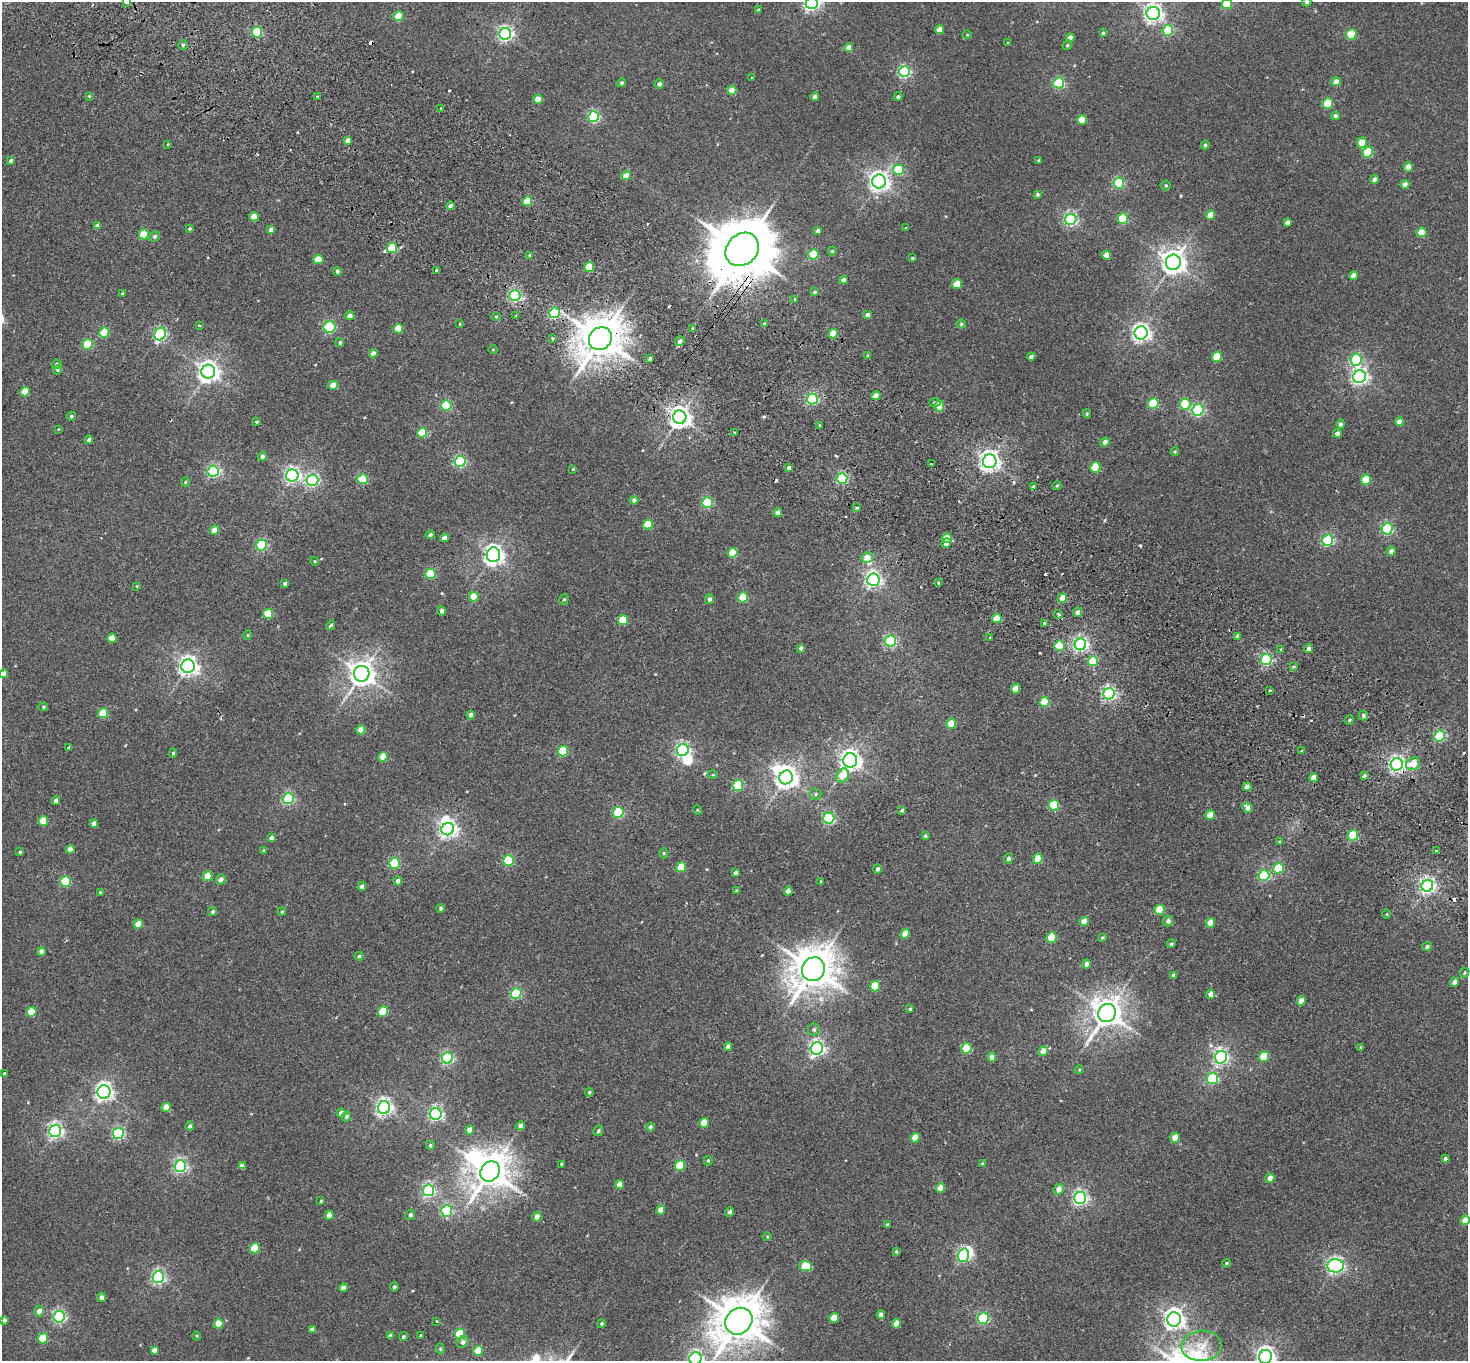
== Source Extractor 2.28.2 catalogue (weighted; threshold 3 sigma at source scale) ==
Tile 11 of 4 x 4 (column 3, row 3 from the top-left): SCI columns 2971-4436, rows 1562-2920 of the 5943 x 5978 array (HDU 1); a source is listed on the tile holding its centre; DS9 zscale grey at full resolution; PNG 1470 x 1363 px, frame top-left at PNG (2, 2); each listed source drawn as its Kron ellipse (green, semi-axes under 4 px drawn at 4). Shown black and unused: <1% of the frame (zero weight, under 2 of 3 exposures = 3% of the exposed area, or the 3 px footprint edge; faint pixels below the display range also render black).
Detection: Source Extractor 2.28.2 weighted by HDU 2 'WHT'; one run over the whole footprint, this tile lists its part. Background 0.0289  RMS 0.0064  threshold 0.0289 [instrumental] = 3 sigma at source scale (4.5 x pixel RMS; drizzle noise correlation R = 1.50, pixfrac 1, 0.05/0.05 arcsec/px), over >= 5 px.
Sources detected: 420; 5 inside a brighter object's white glare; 14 cosmic-ray / hot-pixel residue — neither listed nor drawn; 2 inside a brighter listed object's ellipse — not listed separately; the other 399 listed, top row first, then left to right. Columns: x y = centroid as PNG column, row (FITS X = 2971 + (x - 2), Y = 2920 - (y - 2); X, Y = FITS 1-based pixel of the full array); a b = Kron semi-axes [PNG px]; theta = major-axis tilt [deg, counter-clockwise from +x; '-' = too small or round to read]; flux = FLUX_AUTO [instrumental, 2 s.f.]
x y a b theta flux
126 2 4 3 - 3.5
1307 2 5 4 - 1.1
812 3 6 6 - 210
1227 4 5 5 - 23
759 10 3 3 - 1.3
1153 13 6 6 - 290
398 16 5 5 - 20
940 30 4 4 - 9.1
1168 30 5 5 - 31
257 32 5 5 - 45
1103 33 3 3 - 0.76
505 34 6 6 - 170
1351 34 5 5 - 31
967 35 4 3 - 0.5
1070 38 4 4 - 4.4
1008 43 4 3 - 0.74
183 45 4 4 - 1.2
1067 45 5 4 - 0.86
849 48 4 4 - 6.5
905 72 5 5 - 90
752 78 3 3 - 1.8
1336 82 4 4 - 5.2
621 83 5 4 - 0.93
1059 83 5 5 - 68
659 84 5 4 - 1.9
732 90 4 4 - 9.5
89 96 4 3 - 0.53
898 96 4 4 - 1.4
317 97 3 2 - 0.94
815 97 4 4 - 3.5
538 99 5 4 - 11
1328 104 5 5 - 37
441 108 3 3 - 2.2
1335 116 4 4 - 1.5
594 117 5 5 - 78
1082 120 5 4 - 13
347 140 4 4 - 3.2
1362 143 5 5 - 8.6
168 144 3 2 - 0.45
1205 145 4 4 - 1
1368 152 5 5 - 38
1038 160 3 3 - 0.58
11 161 4 3 - 1.4
1408 167 5 4 - 7.3
898 170 5 5 - 29
626 176 5 4 - 7.6
1374 179 4 4 - 2.9
879 181 7 7 - 340
1119 183 5 5 - 60
1405 184 4 4 - 4.5
1166 185 5 5 - 0.89
1037 194 3 3 - 1.1
527 201 5 4 - 23
451 206 4 4 - 3
1210 215 5 4 - 9.8
254 217 5 4 - 13
1123 218 5 5 - 38
1071 219 6 5 - 120
1287 223 4 4 - 2.7
97 226 4 4 - 3
906 228 3 3 - 0.72
189 229 3 3 - 0.78
271 230 4 4 - 3.9
818 231 4 4 - 2.7
1422 232 5 5 - 15
144 234 5 5 - 22
154 236 5 5 - 1.5
392 248 5 4 - 31
742 249 18 15 45 4600
832 251 4 4 - 0.79
813 254 5 5 - 33
530 255 4 3 - 0.95
1107 255 4 4 - 7.4
912 258 4 3 - 0.78
318 259 5 4 - 13
1173 262 7 7 - 610
589 267 5 4 - 22
337 271 4 4 - 1.3
437 271 3 3 - 1.8
1354 276 4 4 - 4.1
843 280 4 4 - 3.1
957 284 5 4 - 13
815 292 4 3 - 0.97
122 294 4 3 - 0.56
515 296 5 5 - 110
795 299 4 3 - 0.77
554 313 5 5 - 64
867 315 4 4 - 2.5
350 316 4 4 - 2.9
496 316 5 3 - 0.72
515 316 3 3 - 2.7
764 323 4 3 - 0.69
460 324 3 2 - 0.49
961 324 4 4 - 0.8
199 325 4 2 - 0.45
330 327 6 6 - 51
692 328 3 3 - 1
398 329 5 4 - 13
104 332 5 5 - 26
1141 333 6 6 - 270
160 334 6 5 - 98
833 334 5 4 - 14
553 339 3 3 - 1.9
600 339 12 11 - 2000
680 341 5 4 - 3.2
340 343 4 4 - 1.1
88 344 5 5 - 36
493 349 5 3 - 0.54
373 353 4 4 - 4.2
868 356 4 4 - 1.3
1031 357 4 4 - 2
1217 357 5 5 - 21
650 358 3 3 - 6.7
1356 360 6 5 - 60
57 364 5 4 - 1.2
57 370 5 4 - 1.2
208 372 7 7 - 420
1359 377 6 6 - 200
333 385 4 4 - 9.5
25 392 5 4 - 14
876 396 4 4 - 6.4
812 399 5 5 - 82
935 403 5 4 - 1.1
1153 403 5 5 - 41
1185 404 5 5 - 32
446 405 5 5 - 50
939 406 5 5 - 11
1198 410 6 5 - 89
1087 414 4 3 - 0.59
71 416 4 4 - 1.1
680 417 7 6 - 420
257 422 3 3 - 0.72
1399 422 4 4 - 4.1
1340 424 4 4 - 1.6
820 425 3 2 - 0.97
58 429 3 2 - 0.42
422 433 5 5 - 21
734 433 4 3 - 1.7
1337 434 4 4 - 3.1
89 440 4 4 - 2.6
1105 442 5 4 - 3.1
1175 452 4 3 - 0.64
262 456 4 4 - 1.8
460 461 5 5 - 77
990 461 7 6 - 360
931 464 3 2 - 0.74
1095 467 5 5 - 27
789 468 4 3 - 1.8
573 469 3 3 - 0.48
213 471 5 5 - 110
292 475 6 6 - 190
842 478 5 5 - 69
363 479 5 5 - 35
312 480 6 5 - 110
1366 480 5 5 - 19
185 482 5 4 - 0.7
1057 485 4 3 - 0.66
1033 486 3 3 - 2.7
634 500 4 4 - 2.3
707 502 5 5 - 57
856 508 4 2 - 0.65
778 513 4 4 - 4.3
648 525 5 5 - 22
1387 529 6 5 - 76
215 530 4 4 - 8
430 535 4 4 - 1.6
444 538 4 4 - 4
947 538 5 4 - 16
1328 540 6 5 - 79
946 543 5 4 - 5.1
262 545 5 5 - 69
1391 551 5 4 - 2.7
732 553 5 4 - 18
493 555 7 7 - 320
867 558 5 5 - 7.7
314 561 4 3 - 0.54
430 574 5 5 - 32
873 580 6 6 - 210
285 583 4 3 - 1.6
938 583 3 3 - 1.3
137 586 4 2 - 0.44
474 597 5 4 - 17
743 597 5 5 - 31
1062 598 5 4 - 10
564 599 5 4 - 1.1
709 599 5 4 - 2.5
441 611 5 4 - 2
1077 612 5 4 - 2.5
268 614 5 5 - 22
1058 614 4 4 - 1.5
997 618 5 4 - 13
623 620 5 5 - 20
1044 623 3 3 - 1
330 625 5 3 - 3.4
248 635 4 3 - 0.46
1237 636 4 4 - 0.76
990 637 3 2 - 0.45
112 638 5 4 - 9.4
891 641 5 5 - 77
1080 644 6 5 - 160
1059 646 5 5 - 31
801 648 4 4 - 2
1308 648 4 4 - 2.2
1281 649 3 3 - 1.4
1266 660 5 5 - 75
1093 661 5 5 - 22
188 666 7 6 - 310
1294 667 3 3 - 0.84
4 674 4 4 - 3.7
362 674 8 7 - 670
1016 689 5 4 - 9.7
1270 690 3 3 - 1.2
1109 694 6 5 - 150
1044 702 5 5 - 27
43 707 5 4 - 0.87
103 713 5 5 - 24
471 715 4 4 - 3.8
1363 715 5 4 - 1.5
1349 720 5 4 - 0.79
951 724 5 4 - 12
361 730 4 4 - 10
1440 736 6 5 - 66
68 748 4 3 - 0.66
683 750 6 6 - 140
563 751 5 5 - 35
1302 751 4 3 - 0.79
173 753 4 4 - 1
383 757 5 4 - 13
850 760 7 7 - 390
1397 764 6 6 - 200
1413 764 7 6 - 9.7
713 775 5 3 - 0.58
843 776 7 5 61 13
1364 776 3 3 - 6.1
786 777 7 6 - 490
1314 778 4 4 - 7.6
738 786 5 5 - 49
1247 787 4 4 - 5.9
815 794 6 5 - 1.3
288 799 5 5 - 83
56 800 4 4 - 2.8
1054 805 5 5 - 30
1247 808 5 5 - 2.7
698 810 5 3 - 0.54
902 810 4 3 - 1
618 812 5 5 - 58
1210 815 5 4 - 9.9
829 818 5 5 - 85
43 821 5 5 - 17
94 823 4 4 - 3.5
448 829 6 6 - 270
1353 835 5 5 - 40
925 836 4 3 - 1.2
271 838 4 4 - 1.9
1279 842 4 3 - 0.57
70 849 4 4 - 4.8
264 850 4 3 - 0.87
1436 851 3 3 - 1.1
20 852 3 3 - 0.84
664 853 5 3 - 0.6
1008 858 5 4 - 1.9
1038 859 5 4 - 15
508 861 5 5 - 46
394 863 5 5 - 54
681 867 5 4 - 17
1278 868 5 5 - 37
877 869 4 4 - 1.8
735 873 4 3 - 2
1264 875 5 5 - 74
208 876 5 4 - 12
221 879 5 4 - 2.6
66 881 5 5 - 45
398 881 4 4 - 2.9
821 881 4 3 - 0.7
362 886 4 4 - 2.4
1427 886 6 5 - 200
737 891 4 4 - 0.87
788 891 4 4 - 4.7
100 892 4 3 - 0.48
441 908 4 4 - 1.1
1160 910 5 5 - 27
212 912 4 3 - 1.2
282 912 4 3 - 0.65
1387 914 5 3 - 0.54
1084 921 4 4 - 6.7
1168 921 5 5 - 2.7
1210 923 5 4 - 9.1
138 924 5 4 - 9.9
905 934 5 4 - 8.6
1051 938 5 5 - 31
1102 938 4 4 - 0.87
1171 944 4 4 - 1.1
1427 947 5 4 - 1.5
41 951 4 4 - 3.3
359 956 4 4 - 0.98
1087 964 4 4 - 2.9
813 969 12 11 - 1800
1465 973 5 4 - 0.81
1174 975 4 3 - 1.8
1454 982 4 4 - 3.9
875 986 5 5 - 20
516 993 5 5 - 71
1210 994 5 4 - 3.8
1301 1001 4 4 - 6.4
910 1009 3 3 - 1.1
32 1012 5 5 - 15
383 1012 5 5 - 28
1107 1013 9 8 - 950
814 1030 6 6 - 1.4
728 1047 4 4 - 3.3
1361 1047 4 3 - 0.71
967 1048 5 5 - 31
817 1049 6 6 - 180
1043 1051 5 4 - 5.8
992 1057 4 4 - 5.5
1221 1057 6 6 - 170
1264 1057 5 4 - 20
448 1058 5 5 - 100
1079 1070 4 3 - 0.56
4 1073 3 3 - 0.75
1213 1078 6 5 - 64
104 1092 7 6 - 270
589 1092 5 4 - 0.92
166 1107 5 4 - 7.9
384 1107 6 6 - 230
341 1113 4 4 - 3.8
436 1114 6 6 - 150
346 1116 5 4 - 1.6
704 1123 5 4 - 12
190 1126 4 4 - 1.7
520 1126 4 4 - 2.6
650 1127 4 4 - 1.8
470 1130 4 4 - 5.4
55 1131 6 6 - 180
598 1131 5 4 - 1.3
118 1133 5 5 - 93
915 1138 5 4 - 9.3
1175 1138 5 4 - 9.1
430 1145 4 4 - 0.99
1445 1159 4 3 - 1.5
708 1161 4 4 - 0.81
562 1164 4 3 - 0.65
982 1164 4 4 - 0.9
180 1166 6 5 - 130
242 1166 4 4 - 3.8
680 1166 5 5 - 29
490 1171 10 9 - 1400
1270 1178 5 4 - 5.1
620 1184 4 4 - 7.5
941 1188 5 4 - 11
1059 1189 5 5 - 4.3
429 1190 6 5 - 120
1080 1198 6 6 - 150
321 1201 4 3 - 0.6
661 1210 4 4 - 6.4
447 1211 6 5 - 71
729 1212 5 4 - 1.7
329 1215 5 4 - 6.9
410 1215 5 5 - 1.7
537 1217 5 4 - 4.5
1465 1220 5 4 - 6.8
887 1225 4 3 - 0.81
767 1237 4 3 - 0.54
255 1248 5 5 - 24
896 1251 4 3 - 0.63
963 1255 7 5 72 130
1226 1263 4 3 - 0.69
806 1266 6 5 - 23
1336 1266 8 6 1 210
158 1277 6 5 - 140
394 1287 4 3 - 1.4
343 1288 4 4 - 4.2
101 1297 4 4 - 2
39 1311 5 5 - 3.6
881 1315 4 4 - 4.2
59 1317 6 5 - 110
834 1318 5 4 - 12
983 1318 5 5 - 79
1174 1319 7 7 - 370
4 1320 4 4 - 1.7
437 1321 3 2 - 0.68
739 1321 14 12 41 2300
602 1323 4 4 - 0.94
219 1324 5 4 - 12
896 1324 5 4 - 7.5
312 1329 4 4 - 2.5
460 1334 5 5 - 21
197 1336 4 3 - 0.54
390 1336 4 4 - 2.7
420 1336 4 3 - 4.9
403 1337 4 4 - 1.1
43 1338 5 5 - 15
463 1342 6 5 - 2.2
1202 1346 20 15 3 13
440 1349 5 4 - 0.94
154 1350 4 4 - 2.7
478 1351 5 4 - 15
1265 1357 7 6 - 300
695 1359 6 6 - 150
Overlapping masked pixels (flux is a lower limit): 3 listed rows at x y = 742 249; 600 339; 1397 764
Isophote crosses this tile's border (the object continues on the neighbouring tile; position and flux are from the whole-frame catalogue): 8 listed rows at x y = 126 2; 1307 2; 812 3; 1227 4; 4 674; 1465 1220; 1265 1357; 695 1359